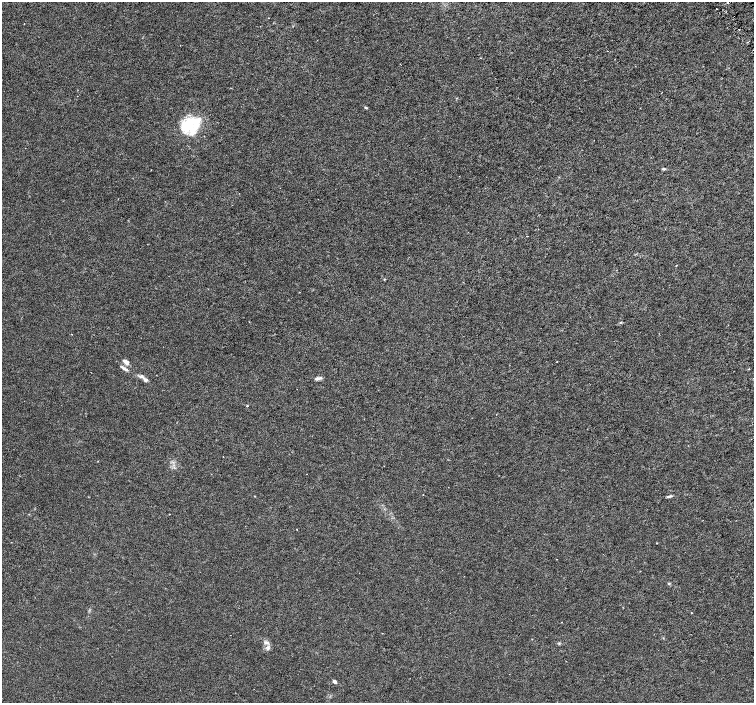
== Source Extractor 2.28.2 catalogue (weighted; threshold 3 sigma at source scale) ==
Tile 10 of 4 x 4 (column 2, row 3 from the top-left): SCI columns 1510-3012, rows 1603-3003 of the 6019 x 5941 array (HDU 1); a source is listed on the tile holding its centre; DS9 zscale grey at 2 x 2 block average (1 PNG px = mean of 2 x 2 image px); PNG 756 x 705 px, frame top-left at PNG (2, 2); no overlay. Shown black and unused: <1% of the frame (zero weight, under 3 of 6 exposures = <1% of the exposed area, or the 3 px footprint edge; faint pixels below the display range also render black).
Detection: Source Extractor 2.28.2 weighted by HDU 2 'WHT'; one run over the whole footprint, this tile lists its part. Background 0.00144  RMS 0.0017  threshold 0.00707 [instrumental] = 3 sigma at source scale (4.09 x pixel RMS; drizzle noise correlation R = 1.36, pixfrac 0.8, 0.0396/0.0396 arcsec/px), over >= 5 px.
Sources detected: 34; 1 cosmic-ray / hot-pixel residue — not listed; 5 inside a brighter listed object's ellipse — not listed separately; the other 28 listed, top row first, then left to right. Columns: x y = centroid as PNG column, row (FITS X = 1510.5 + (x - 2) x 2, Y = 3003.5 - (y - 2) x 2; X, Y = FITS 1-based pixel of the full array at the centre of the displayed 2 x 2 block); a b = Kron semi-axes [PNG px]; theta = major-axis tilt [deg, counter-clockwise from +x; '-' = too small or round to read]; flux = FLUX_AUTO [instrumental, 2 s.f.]
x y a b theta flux
727 2 2 2 - 0.17
481 58 2 2 - 0.16
662 92 2 2 - 0.1
366 108 4 2 - 0.37
187 124 22 19 57 11
664 169 5 3 - 0.51
527 236 2 2 - 0.16
676 265 2 2 - 0.29
384 279 2 2 - 0.37
621 322 3 2 - 0.29
71 334 2 2 - 0.16
126 361 8 4 -27 1.4
557 362 2 2 - 0.14
125 369 10 4 -28 1.1
141 376 6 5 - 1.1
318 378 11 3 8 1.1
247 406 2 2 - 0.49
223 457 2 2 - 0.14
98 461 2 2 - 0.14
255 496 2 2 - 0.25
669 496 9 3 10 0.7
657 543 2 2 - 0.14
669 583 4 3 - 0.4
691 613 2 2 - 0.42
267 642 7 4 -3 1
559 643 3 3 - 0.35
268 648 6 4 -31 0.93
335 682 5 3 - 0.89
Isophote crosses this tile's border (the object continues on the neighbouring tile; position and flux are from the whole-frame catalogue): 1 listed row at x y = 727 2
Diffuse or blended objects may show on this block-average render without a row.